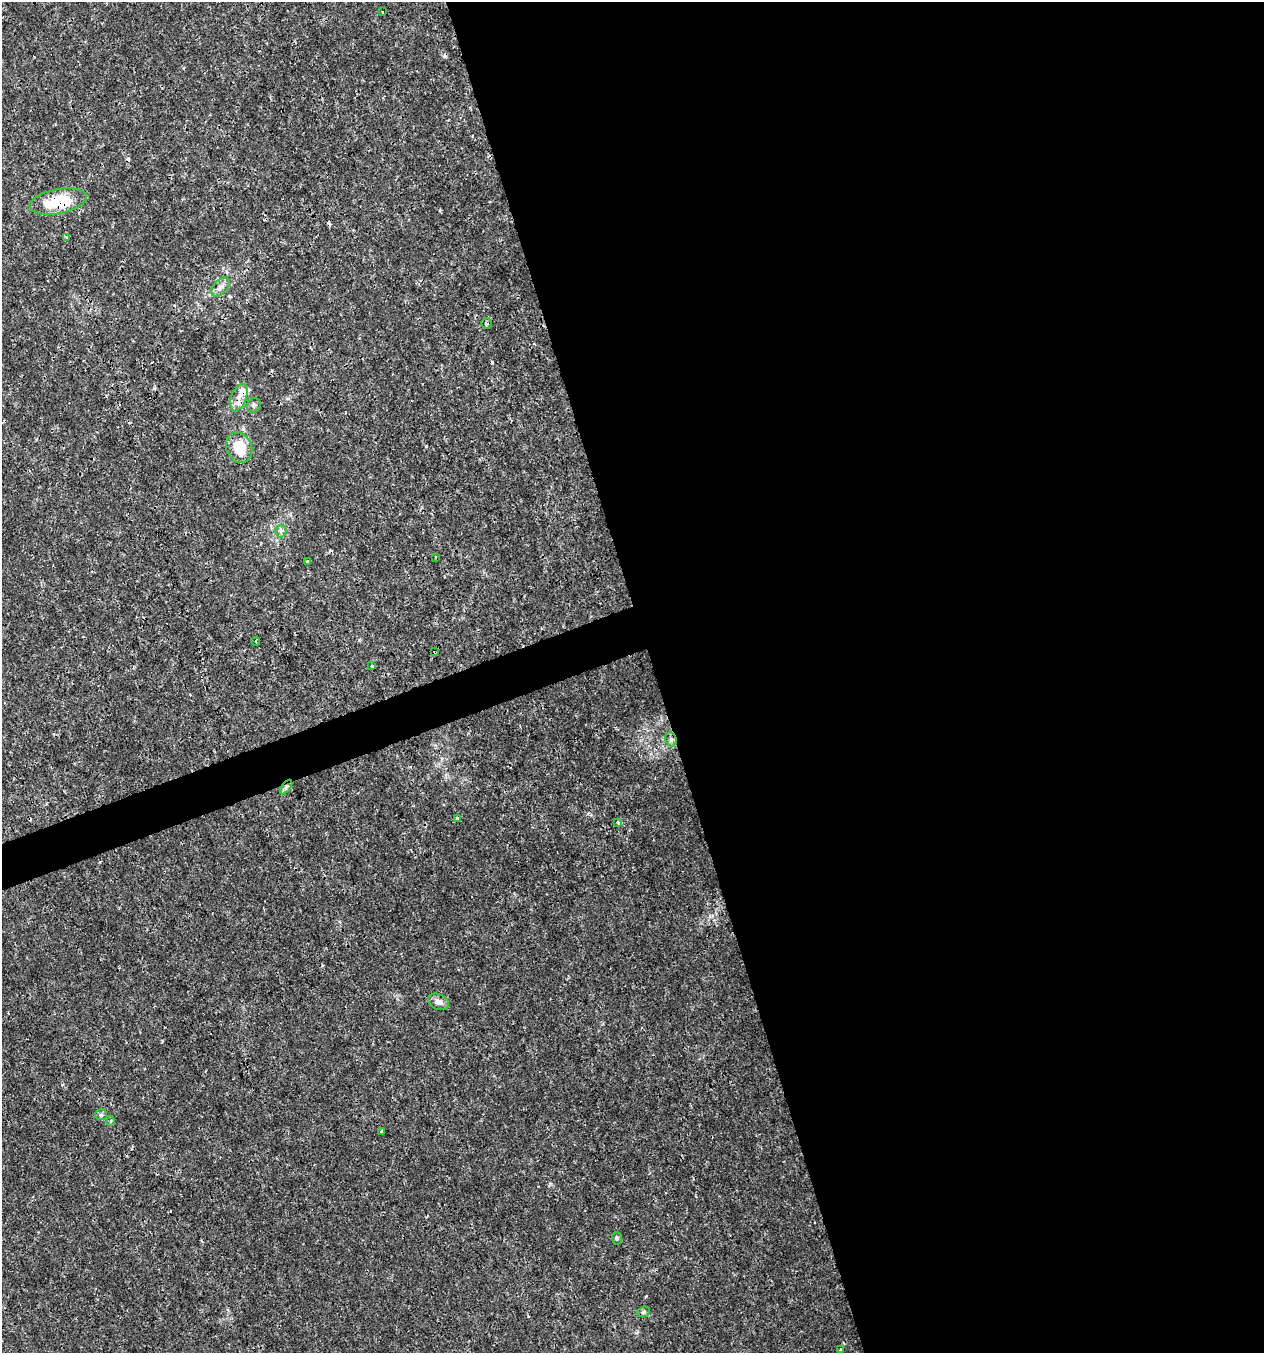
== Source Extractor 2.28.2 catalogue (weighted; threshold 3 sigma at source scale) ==
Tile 8 of 4 x 4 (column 4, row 2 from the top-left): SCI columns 3908-5169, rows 2704-4054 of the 5236 x 5408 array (HDU 1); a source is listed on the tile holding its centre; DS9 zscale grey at full resolution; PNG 1266 x 1355 px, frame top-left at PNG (2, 2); each listed source drawn as its Kron ellipse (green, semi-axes under 4 px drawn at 4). Shown black and unused: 50% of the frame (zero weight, under 3 of 4 exposures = <1% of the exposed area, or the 3 px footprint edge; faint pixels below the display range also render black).
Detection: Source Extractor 2.28.2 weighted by HDU 2 'WHT'; one run over the whole footprint, this tile lists its part. Background 0.00101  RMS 9.7e-04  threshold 0.00435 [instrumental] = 3 sigma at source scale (4.5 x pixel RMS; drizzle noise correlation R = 1.50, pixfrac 1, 0.0396/0.0396 arcsec/px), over >= 5 px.
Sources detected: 32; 6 cosmic-ray / hot-pixel residue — neither listed nor drawn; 1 inside a brighter listed object's ellipse — not listed separately; the other 25 listed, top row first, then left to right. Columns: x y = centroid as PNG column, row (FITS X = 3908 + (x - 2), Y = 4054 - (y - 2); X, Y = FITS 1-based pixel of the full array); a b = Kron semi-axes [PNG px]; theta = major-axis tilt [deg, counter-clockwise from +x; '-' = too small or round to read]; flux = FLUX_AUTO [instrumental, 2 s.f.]
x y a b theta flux
382 12 2 2 - 0.075
58 201 29 12 10 4.6
66 237 4 4 - 0.18
220 287 11 7 47 0.48
486 323 5 5 - 0.2
239 398 14 7 69 0.79
254 405 7 6 - 0.24
239 447 16 12 -66 2.2
281 531 6 6 - 0.25
435 557 3 2 - 0.061
308 561 4 3 - 0.32
256 641 4 2 - 0.11
435 652 3 2 - 0.11
372 666 3 3 - 0.23
671 739 7 5 -69 0.24
286 787 8 4 54 0.28
457 818 4 3 - 0.17
618 822 4 3 - 0.21
438 1002 11 7 -24 0.56
101 1115 6 5 - 0.17
111 1121 4 3 - 0.12
381 1131 4 3 - 0.13
617 1238 6 5 - 0.17
644 1312 6 5 - 0.18
841 1349 3 2 - 0.14
Overlapping masked pixels (flux is a lower limit): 5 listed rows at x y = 58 201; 239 398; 435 652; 671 739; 286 787
Unlisted compact peaks at least as high as the median listed source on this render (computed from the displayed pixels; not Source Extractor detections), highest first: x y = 646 1296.